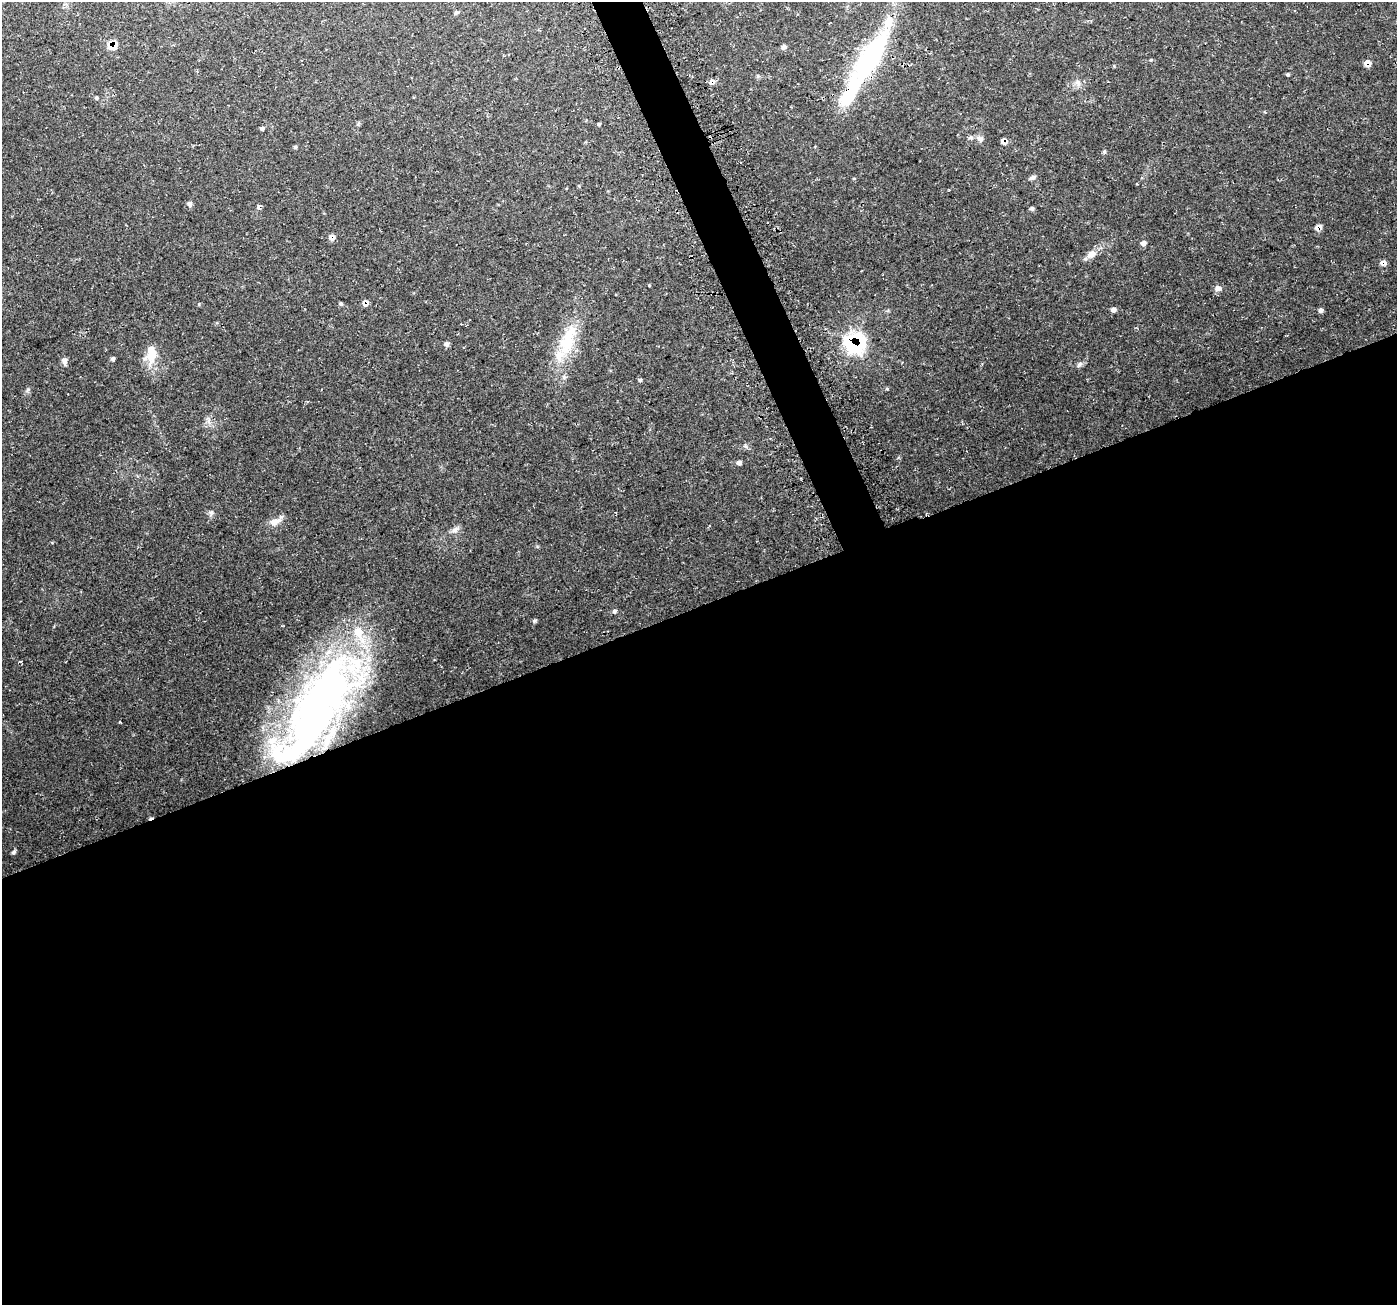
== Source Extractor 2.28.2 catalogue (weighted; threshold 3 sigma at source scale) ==
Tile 15 of 4 x 4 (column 3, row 4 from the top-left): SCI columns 2823-4217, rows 99-1401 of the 5650 x 5462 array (HDU 1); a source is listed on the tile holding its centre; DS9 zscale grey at full resolution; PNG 1399 x 1307 px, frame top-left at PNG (2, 2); no overlay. Shown black and unused: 55% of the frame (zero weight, under 3 of 4 exposures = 3% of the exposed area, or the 3 px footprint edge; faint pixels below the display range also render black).
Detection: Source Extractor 2.28.2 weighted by HDU 2 'WHT'; one run over the whole footprint, this tile lists its part. Background 0.0496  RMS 0.0043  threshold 0.0195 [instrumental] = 3 sigma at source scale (4.5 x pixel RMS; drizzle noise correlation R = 1.50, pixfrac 1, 0.0396/0.0396 arcsec/px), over >= 5 px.
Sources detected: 54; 1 inside a brighter object's white glare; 1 cosmic-ray / hot-pixel residue — not listed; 3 inside a brighter listed object's ellipse — not listed separately; the other 49 listed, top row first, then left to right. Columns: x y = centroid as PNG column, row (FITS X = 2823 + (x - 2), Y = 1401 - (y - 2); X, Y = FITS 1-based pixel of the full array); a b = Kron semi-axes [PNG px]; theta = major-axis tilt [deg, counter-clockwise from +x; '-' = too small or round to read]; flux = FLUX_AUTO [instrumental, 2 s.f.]
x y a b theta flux
456 12 6 5 - 0.7
112 45 11 9 4 5.6
784 47 6 5 - 1.2
869 61 93 24 60 59
1368 63 7 7 - 2.6
1288 74 5 4 - 0.55
712 82 8 6 4 1.8
1078 83 11 5 -72 1.6
96 98 5 4 - 0.51
599 124 5 4 - 0.53
262 128 5 5 - 0.81
980 139 9 7 -43 1.7
1003 142 10 6 -72 1.6
295 147 4 4 - 0.58
1104 151 5 5 - 0.57
1032 177 9 5 26 1.1
189 204 7 6 - 1.2
258 207 9 4 79 0.97
1032 208 5 5 - 0.86
1318 228 9 7 46 2
332 237 7 7 - 2.1
1143 243 6 5 - 1.7
1091 254 15 10 35 3.4
1382 263 8 6 65 1.5
649 285 4 3 - 0.34
1218 288 8 6 9 2.1
365 303 7 6 - 1.8
341 304 5 4 - 0.68
1113 310 8 5 17 1.3
1321 310 5 5 - 1.1
568 340 50 20 70 21
855 343 15 15 - 45
447 344 6 5 - 1.3
151 353 23 12 -88 8.4
113 359 5 5 - 0.8
64 361 9 7 -80 1.5
1079 364 9 5 46 1.2
640 380 5 5 - 0.63
745 446 6 4 -45 0.73
739 463 6 5 - 1.2
211 513 7 6 - 1
275 522 15 9 22 3.5
454 530 10 7 31 1.9
614 611 6 6 - 0.88
534 620 6 4 35 0.66
21 662 4 3 - 0.54
319 706 133 51 55 240
120 722 4 2 - 0.38
13 852 7 4 41 0.78
Overlapping masked pixels (flux is a lower limit): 11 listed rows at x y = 112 45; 869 61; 1368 63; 712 82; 1003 142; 1318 228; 332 237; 1382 263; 365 303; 855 343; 319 706
Unlisted compact peaks at least as high as the median listed source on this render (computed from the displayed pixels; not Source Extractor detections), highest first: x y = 887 389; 28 389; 1151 60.